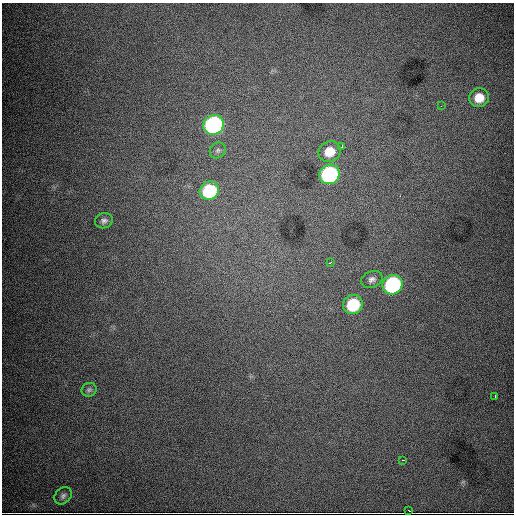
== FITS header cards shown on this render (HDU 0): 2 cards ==
NAXIS1  =                  512
NAXIS2  =                  512

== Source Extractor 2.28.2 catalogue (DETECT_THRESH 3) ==
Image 512 x 512 px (HDU 0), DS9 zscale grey, 1 PNG px = 1 image px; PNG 516 x 516 px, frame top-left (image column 1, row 512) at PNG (2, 3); each listed source drawn as its Kron ellipse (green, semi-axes under 4 px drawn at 4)
Background 8330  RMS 95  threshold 285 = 3 sigma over >= 5 px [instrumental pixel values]
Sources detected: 18; all 18 listed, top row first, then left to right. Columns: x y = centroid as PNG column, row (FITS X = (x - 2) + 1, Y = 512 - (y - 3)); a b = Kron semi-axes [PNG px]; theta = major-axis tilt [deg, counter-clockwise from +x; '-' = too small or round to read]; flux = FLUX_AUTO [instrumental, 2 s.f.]
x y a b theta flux
479 98 10 9 - 9.9e+04
441 106 2 2 - 3.2e+03
214 125 10 9 - 1.6e+06
342 146 4 3 - 6.1e+03
218 150 8 7 - 1.8e+04
329 152 11 10 - 1.1e+05
329 174 10 9 - 1.0e+06
209 191 10 9 - 4.5e+05
104 221 9 7 15 2.3e+04
330 263 4 3 - 5.7e+03
372 279 11 8 23 3.0e+04
393 285 10 9 - 9.4e+05
353 305 10 9 - 3.3e+05
89 390 7 6 - 1.6e+04
495 396 3 2 - 5.0e+03
403 460 2 2 - 4.5e+03
63 496 9 7 45 2.2e+04
409 511 3 2 - 7.8e+03